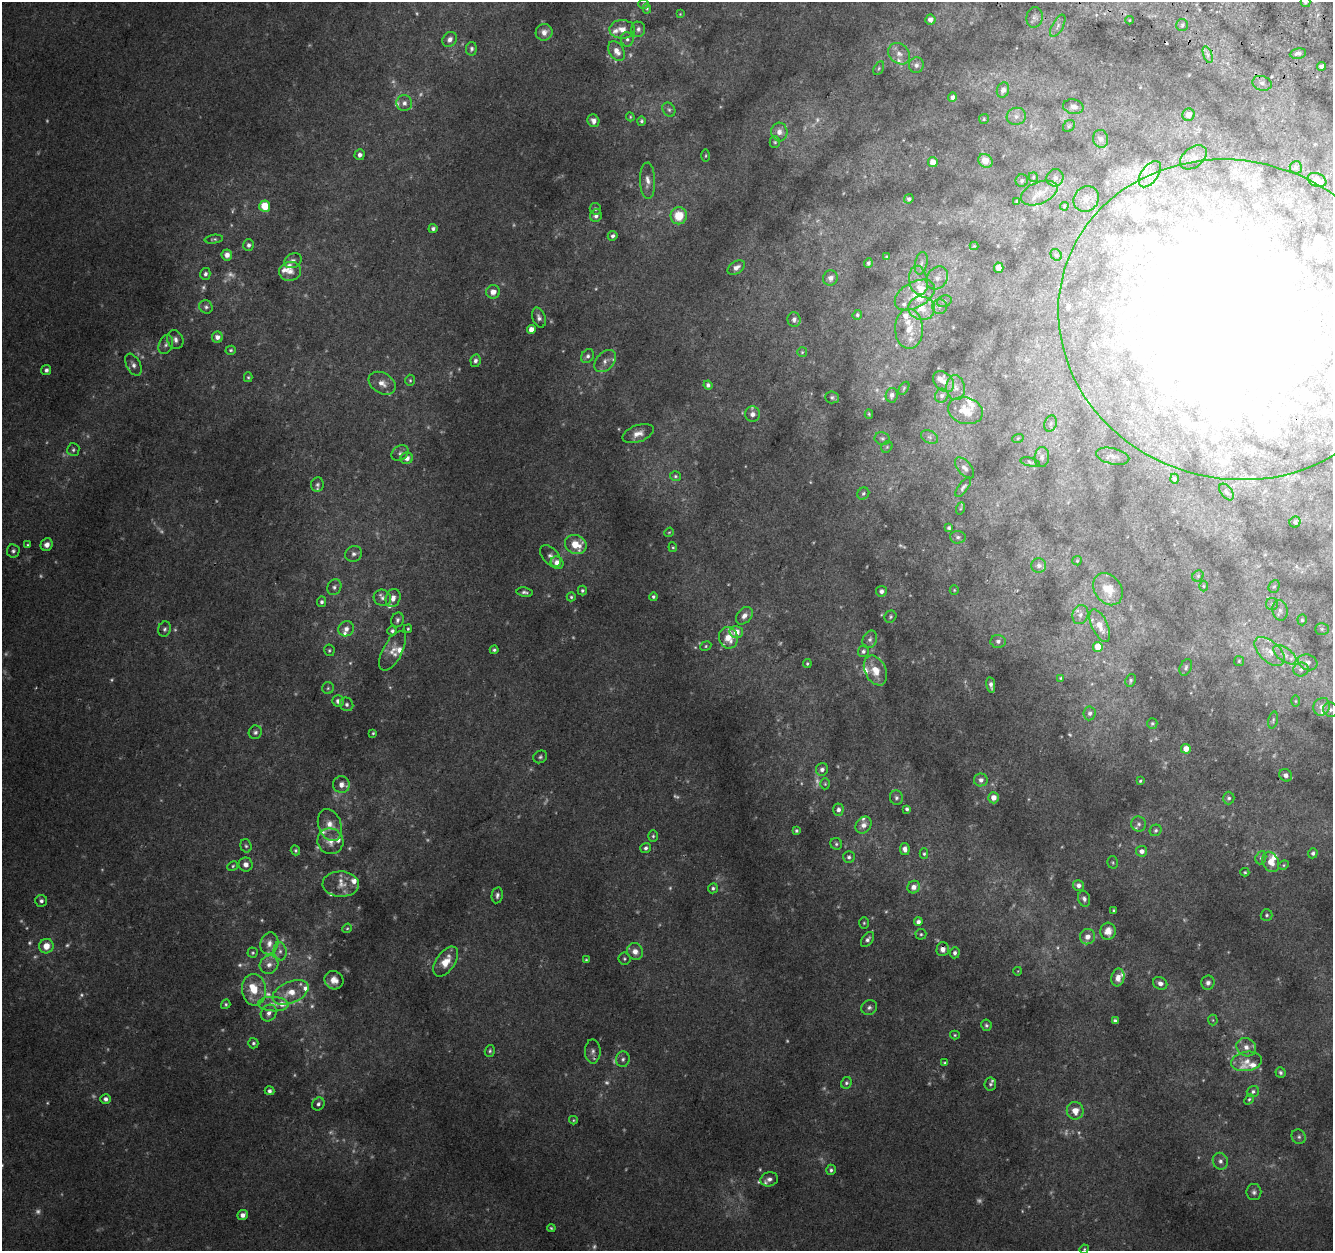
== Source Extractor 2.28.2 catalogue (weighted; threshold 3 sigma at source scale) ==
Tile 10 of 4 x 4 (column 2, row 3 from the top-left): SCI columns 1365-2695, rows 1578-2826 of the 5374 x 5589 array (HDU 1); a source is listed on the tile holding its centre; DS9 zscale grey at full resolution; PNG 1335 x 1253 px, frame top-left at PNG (2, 2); each listed source drawn as its Kron ellipse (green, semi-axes under 4 px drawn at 4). Shown black and unused: <1% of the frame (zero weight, under 2 of 3 exposures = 2% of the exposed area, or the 3 px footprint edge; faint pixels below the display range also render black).
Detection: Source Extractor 2.28.2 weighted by HDU 2 'WHT'; one run over the whole footprint, this tile lists its part. Background 0.0855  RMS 0.011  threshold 0.0512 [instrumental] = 3 sigma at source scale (4.5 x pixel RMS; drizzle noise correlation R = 1.50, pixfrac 1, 0.0396/0.0396 arcsec/px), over >= 5 px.
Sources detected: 493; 116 too faint to see at this stretch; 6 inside a brighter object's white glare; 1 cosmic-ray / hot-pixel residue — neither listed nor drawn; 62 inside a brighter listed object's ellipse — not listed separately; the other 308 listed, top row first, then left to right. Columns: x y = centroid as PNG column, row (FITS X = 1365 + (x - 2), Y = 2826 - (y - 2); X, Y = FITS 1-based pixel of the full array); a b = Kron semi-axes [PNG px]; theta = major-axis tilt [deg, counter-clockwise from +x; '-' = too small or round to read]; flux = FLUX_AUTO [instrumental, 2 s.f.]
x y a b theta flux
1305 2 5 5 - 2.7
644 4 5 5 - 1.5
647 8 5 4 - 1.6
680 14 3 3 - 0.94
1034 17 10 8 80 5.5
930 20 5 5 - 6.9
1129 20 4 3 - 0.94
1182 25 6 6 - 2.7
1058 26 12 5 61 5
622 29 13 9 0 9.6
638 29 7 7 - 3.8
544 32 8 8 - 9.1
450 39 8 6 51 6.5
627 39 7 6 - 3.4
471 49 7 5 83 3.3
617 51 11 7 -56 11
1298 53 8 5 10 4.9
899 54 12 9 -41 9.3
1208 55 9 4 -71 3.4
916 65 8 7 - 5.1
1322 66 4 4 - 5.8
879 68 7 5 62 2.1
1262 83 10 7 -19 5.6
1003 90 8 6 69 6.2
952 97 5 4 - 5.2
404 103 8 8 - 5.9
1073 107 10 7 -11 6.4
669 110 7 6 - 2.9
1188 115 6 6 - 11
1016 116 10 8 16 6.4
630 117 4 4 - 1.2
984 119 5 5 - 1.6
593 121 6 5 - 5.7
641 121 5 4 - 2
1069 126 6 5 - 2
779 132 9 8 - 9.3
1101 139 9 7 -76 4.7
775 142 6 5 - 2.1
359 155 5 5 - 4.8
706 156 6 3 89 1.3
1193 157 15 9 37 8
985 161 7 6 - 17
933 162 5 5 - 13
1296 167 6 6 - 2.9
1150 174 15 8 55 12
1033 177 5 4 - 1.3
1055 178 9 8 - 5.3
1317 180 10 6 -23 14
648 181 18 7 -88 8.4
1022 181 6 6 - 2.8
1039 193 19 11 22 14
909 199 5 4 - 3
1086 199 13 12 - 11
1017 201 4 3 - 2.3
265 206 5 5 - 40
1064 206 4 3 - 1.3
595 209 6 5 - 2.5
596 216 6 6 - 4.7
679 216 8 8 - 30
433 229 4 4 - 3.1
613 236 5 4 - 3.6
214 239 9 4 7 2.2
249 245 6 5 - 3.2
974 246 4 4 - 1
227 255 5 5 - 6.9
1056 255 6 5 - 2.1
887 257 4 3 - 1.4
293 261 9 7 28 4.7
868 263 4 3 - 2.3
921 263 11 6 77 5
736 267 9 6 31 7.7
999 268 5 4 - 7
290 271 11 9 10 8.2
205 274 6 5 - 3.2
830 278 7 7 - 5.5
937 278 12 10 52 8.9
918 280 15 9 -79 11
493 292 7 6 - 9.9
915 295 22 12 29 20
944 301 7 5 20 2.7
939 306 7 7 - 4.4
206 307 7 6 - 3.1
922 308 13 11 -13 18
857 315 5 4 - 2.2
539 318 10 6 -70 4.9
794 319 7 6 - 5.4
1232 320 175 159 -17 2900
531 329 4 4 - 11
909 329 20 14 -88 19
217 337 5 5 - 6.4
175 340 9 7 -68 5.5
166 345 10 6 69 4.8
231 350 5 4 - 1.9
802 352 5 5 - 1.5
588 356 7 6 - 3.6
475 361 6 5 - 3.5
605 361 13 8 47 6.8
133 365 12 7 -63 6
46 370 5 5 - 3.7
248 377 5 4 - 1.6
410 380 5 4 - 1.8
943 381 12 9 -44 8.2
382 383 14 10 -32 11
708 385 4 4 - 3.7
904 388 7 3 56 1.4
956 388 12 9 -84 7.4
892 395 7 6 - 4.4
942 396 7 6 - 4.2
832 397 7 6 - 2.9
965 411 18 13 -16 19
752 414 8 7 - 6.2
869 414 5 4 - 1.6
1051 424 8 6 71 3.7
638 433 16 8 20 11
930 437 9 6 -27 3.5
882 438 8 6 -10 2.9
1018 438 6 3 19 1.3
887 447 6 5 - 1.7
73 450 6 6 - 2.6
400 453 9 7 36 4.2
1113 456 17 8 -13 8.2
1042 457 10 7 84 4.4
407 458 6 6 - 7.9
1030 462 10 4 -14 2.2
964 468 12 7 -50 5.4
675 476 5 5 - 1.9
1174 479 5 4 - 3.1
317 485 7 6 - 2.7
963 487 11 5 54 3.4
1226 492 9 5 -53 3.4
863 494 6 5 - 2.3
961 508 6 4 71 1.5
1295 522 5 5 - 3.7
949 528 4 3 - 2.2
669 532 5 4 - 1.3
958 537 8 6 -4 3.3
576 544 11 9 -27 30
28 545 4 3 - 1.7
47 545 6 6 - 6.4
673 547 5 4 - 1.5
13 551 6 6 - 3.2
354 554 9 7 31 4.5
550 556 13 7 -49 5.2
1077 561 5 4 - 1.4
557 563 6 6 - 13
1039 565 7 7 - 4.9
1198 576 6 5 - 2
1203 586 5 3 - 1.2
1274 586 7 5 65 1.8
334 587 8 7 - 3.7
1108 589 17 13 -54 28
582 590 5 4 - 2.3
954 590 5 4 - 1.5
881 591 5 5 - 4.7
524 592 8 4 -11 3.3
571 597 4 4 - 1.8
653 597 4 4 - 2.2
382 598 9 8 - 4.9
393 598 9 7 68 7.6
322 602 5 4 - 3
1272 604 6 6 - 2.6
1280 610 10 7 -81 5.4
1080 615 10 8 70 6.6
744 616 10 7 50 7
890 617 6 5 - 2.3
398 620 7 6 - 3.5
1302 620 5 4 - 1.8
1100 626 17 8 -65 15
165 629 7 6 - 3.5
346 629 8 7 - 6.5
408 629 4 3 - 1.7
1322 629 7 6 - 2.2
392 631 5 4 - 2.8
736 632 7 6 - 14
728 638 11 9 -71 16
870 639 9 7 65 4.6
998 641 7 6 - 4
706 646 6 4 26 1.7
1098 647 5 5 - 26
329 650 6 5 - 1.9
494 650 4 4 - 2.4
393 651 22 9 61 12
863 651 6 5 - 3.7
1270 651 18 10 -43 14
1285 655 13 6 -37 6.8
1239 661 5 5 - 1.5
1308 662 10 7 -20 5.5
807 664 4 3 - 1.5
1186 667 9 5 67 2.9
1301 669 8 7 - 4.1
875 670 16 10 -64 21
1060 678 3 3 - 1.1
1131 680 6 5 - 2.3
991 685 8 4 -81 5
328 688 6 6 - 2.4
338 701 6 5 - 5.9
1295 701 6 4 -89 1.4
347 704 7 6 - 3.5
1322 707 9 8 - 8
1330 710 7 7 - 4.3
1090 713 7 6 - 3.7
1273 720 9 5 75 2.3
1152 723 5 5 - 1.8
255 732 7 6 - 3.5
373 733 4 4 - 1.5
1186 749 5 5 - 12
540 757 7 6 - 2.7
822 769 6 6 - 4.6
1286 775 7 6 - 4.6
981 780 7 6 - 5.8
1140 781 3 3 - 1.6
341 784 8 8 - 9.1
825 784 5 4 - 1.4
896 798 7 6 - 3.5
993 798 5 5 - 11
1229 798 6 5 - 2.8
907 809 4 4 - 3.2
838 810 6 5 - 4.2
1139 824 7 7 - 4.1
330 825 16 11 -69 14
864 825 9 7 49 7.6
1156 830 6 5 - 2.8
796 831 4 4 - 2.1
653 836 6 4 89 2.1
330 841 13 12 - 12
836 844 6 5 - 2.3
246 846 7 5 -73 2.5
646 848 5 5 - 3.3
905 849 6 5 - 5.3
295 850 5 4 - 2.1
1142 851 5 5 - 6.2
1313 853 5 4 - 3.7
924 854 5 4 - 1.8
849 857 6 6 - 3.2
1261 858 7 5 68 2.6
1113 862 6 5 - 1.8
1271 862 10 7 -66 14
246 864 7 7 - 6.4
1284 865 5 4 - 1.5
233 866 5 4 - 1.8
1245 872 4 4 - 1.3
341 884 18 12 -2 14
1078 885 5 5 - 5.3
914 887 6 6 - 8.5
713 888 5 5 - 2.8
497 895 8 5 79 3.8
1084 899 8 6 -72 4.3
41 901 6 6 - 3.6
1114 910 3 3 - 1.7
1267 915 6 5 - 2.3
918 922 4 4 - 5
864 923 6 5 - 1.8
347 928 5 4 - 1.4
1108 931 8 7 - 14
921 934 5 5 - 1.9
1087 937 8 7 - 8
868 939 8 5 53 4.6
269 943 11 8 73 8.6
46 946 7 7 - 15
943 949 7 6 - 6.6
280 951 9 6 -81 4.9
635 951 8 8 - 8.9
253 953 5 5 - 1.8
955 953 5 5 - 3.7
624 959 6 6 - 2.5
586 960 3 3 - 1.4
446 962 17 9 56 20
269 965 10 9 - 8
1018 971 4 2 - 0.79
1118 977 9 6 79 8.4
334 980 10 9 - 10
1160 983 7 6 - 5.7
1208 983 7 6 - 4.8
254 990 16 12 -84 25
290 992 19 10 24 21
226 1004 5 4 - 1.9
273 1004 15 7 -3 8.8
869 1007 8 7 - 3.8
269 1013 9 7 54 6.3
1213 1020 5 5 - 1.4
1115 1021 4 4 - 3.4
986 1025 6 5 - 2.4
955 1035 5 4 - 1.5
253 1043 5 5 - 2.3
1246 1047 10 9 - 7.8
490 1051 6 5 - 2.1
593 1051 12 8 -89 5
623 1059 8 6 78 3.9
1247 1061 16 9 9 12
945 1063 4 3 - 1.7
1280 1073 5 5 - 2.9
846 1083 6 5 - 2.6
990 1084 7 6 - 2.6
269 1091 5 4 - 3.5
1253 1092 6 5 - 3.1
106 1099 5 5 - 4.8
1249 1099 6 4 51 1.9
318 1104 7 5 55 3.4
1075 1111 9 8 - 14
573 1120 4 4 - 1.2
1299 1137 7 7 - 3.3
1220 1161 8 7 - 4.9
831 1170 5 5 - 2.7
769 1179 9 7 15 5.1
1254 1192 8 7 - 3.9
243 1215 5 5 - 6.5
551 1228 4 3 - 1.5
1084 1249 5 4 - 1.5
Overlapping masked pixels (flux is a lower limit): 2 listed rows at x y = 1232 320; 943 949
Isophote crosses this tile's border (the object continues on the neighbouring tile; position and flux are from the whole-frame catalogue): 2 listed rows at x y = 1305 2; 1232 320